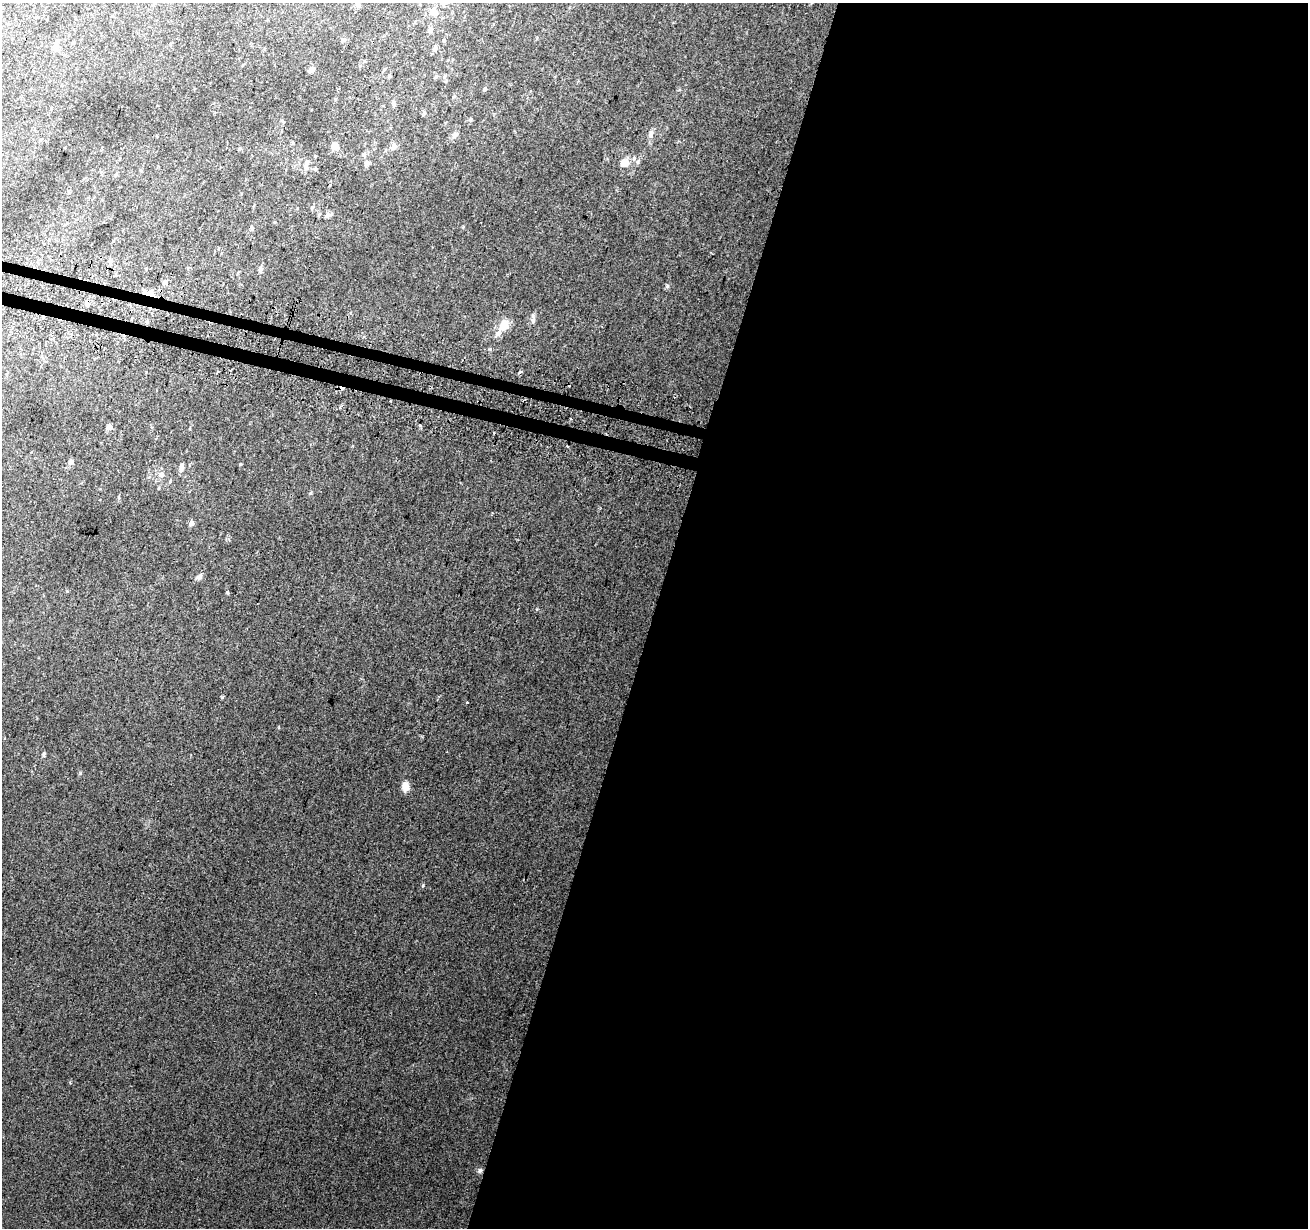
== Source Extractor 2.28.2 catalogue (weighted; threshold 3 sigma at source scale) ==
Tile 12 of 4 x 4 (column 4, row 3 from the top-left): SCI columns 3928-5233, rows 1474-2699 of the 5251 x 5463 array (HDU 1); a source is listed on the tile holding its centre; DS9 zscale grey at full resolution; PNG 1310 x 1230 px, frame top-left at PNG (2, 3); no overlay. Shown black and unused: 51% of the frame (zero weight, under 2 of 3 exposures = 2% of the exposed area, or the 3 px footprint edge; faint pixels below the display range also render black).
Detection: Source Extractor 2.28.2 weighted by HDU 2 'WHT'; one run over the whole footprint, this tile lists its part. Background 0.0565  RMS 0.01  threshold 0.047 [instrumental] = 3 sigma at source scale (4.5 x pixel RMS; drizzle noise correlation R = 1.50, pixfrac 1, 0.0396/0.0396 arcsec/px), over >= 5 px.
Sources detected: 58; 4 cosmic-ray / hot-pixel residue — not listed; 4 inside a brighter listed object's ellipse — not listed separately; the other 50 listed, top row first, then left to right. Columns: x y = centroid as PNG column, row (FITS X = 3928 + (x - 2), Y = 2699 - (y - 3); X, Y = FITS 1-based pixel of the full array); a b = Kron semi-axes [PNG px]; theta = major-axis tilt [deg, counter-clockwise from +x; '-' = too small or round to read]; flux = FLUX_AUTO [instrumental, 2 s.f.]
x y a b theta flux
358 5 8 5 -79 2.3
433 11 10 9 - 7.5
430 30 7 6 - 2.2
444 41 5 3 - 0.88
73 43 5 3 - 0.92
56 47 9 7 72 6.1
435 48 8 5 66 2.6
384 69 6 3 69 1
311 70 6 5 - 3.8
389 76 5 3 - 0.95
445 76 6 3 70 1.2
436 77 6 4 44 1.3
485 89 5 4 - 1.5
454 96 5 5 - 1.2
393 103 7 5 76 2.1
470 119 6 4 49 1.4
455 134 9 7 44 4.1
651 135 9 4 82 2.8
335 146 6 6 - 8.7
394 146 7 6 - 4.4
367 163 7 6 - 2.8
625 163 8 7 - 11
306 167 10 7 87 4.2
116 174 6 3 20 1.1
312 207 6 4 49 1.6
327 215 7 6 - 3.1
252 228 6 4 -76 1.6
260 269 7 5 75 2.8
165 282 6 5 - 2.5
149 294 15 5 -17 6.7
87 303 7 5 76 3.1
533 320 7 5 70 2.3
504 326 14 10 44 15
520 372 4 3 - 2.8
420 425 3 3 - 4.7
109 427 7 7 - 3.4
567 446 3 2 - 1.4
71 462 6 5 - 3.6
240 464 4 4 - 0.9
182 466 7 5 73 2.5
161 475 7 6 - 4.2
158 488 5 3 - 0.85
191 523 5 5 - 4.5
199 577 8 6 42 3.3
227 591 4 3 - 2.2
467 702 3 2 - 1.6
44 754 5 4 - 1.4
405 786 10 8 88 7.9
423 885 5 3 - 1
480 1170 7 5 61 2.2
Overlapping masked pixels (flux is a lower limit): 2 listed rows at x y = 149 294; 87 303
Isophote crosses this tile's border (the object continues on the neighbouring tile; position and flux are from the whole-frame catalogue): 1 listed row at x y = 433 11
Unlisted compact peaks at least as high as the median listed source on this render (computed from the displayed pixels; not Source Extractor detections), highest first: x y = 222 697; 667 286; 80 773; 310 493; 490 349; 463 227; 67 591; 536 609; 340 407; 352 446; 119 498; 279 728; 679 90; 229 539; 364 337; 190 429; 37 718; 146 372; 311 110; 679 141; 424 112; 537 38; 100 489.